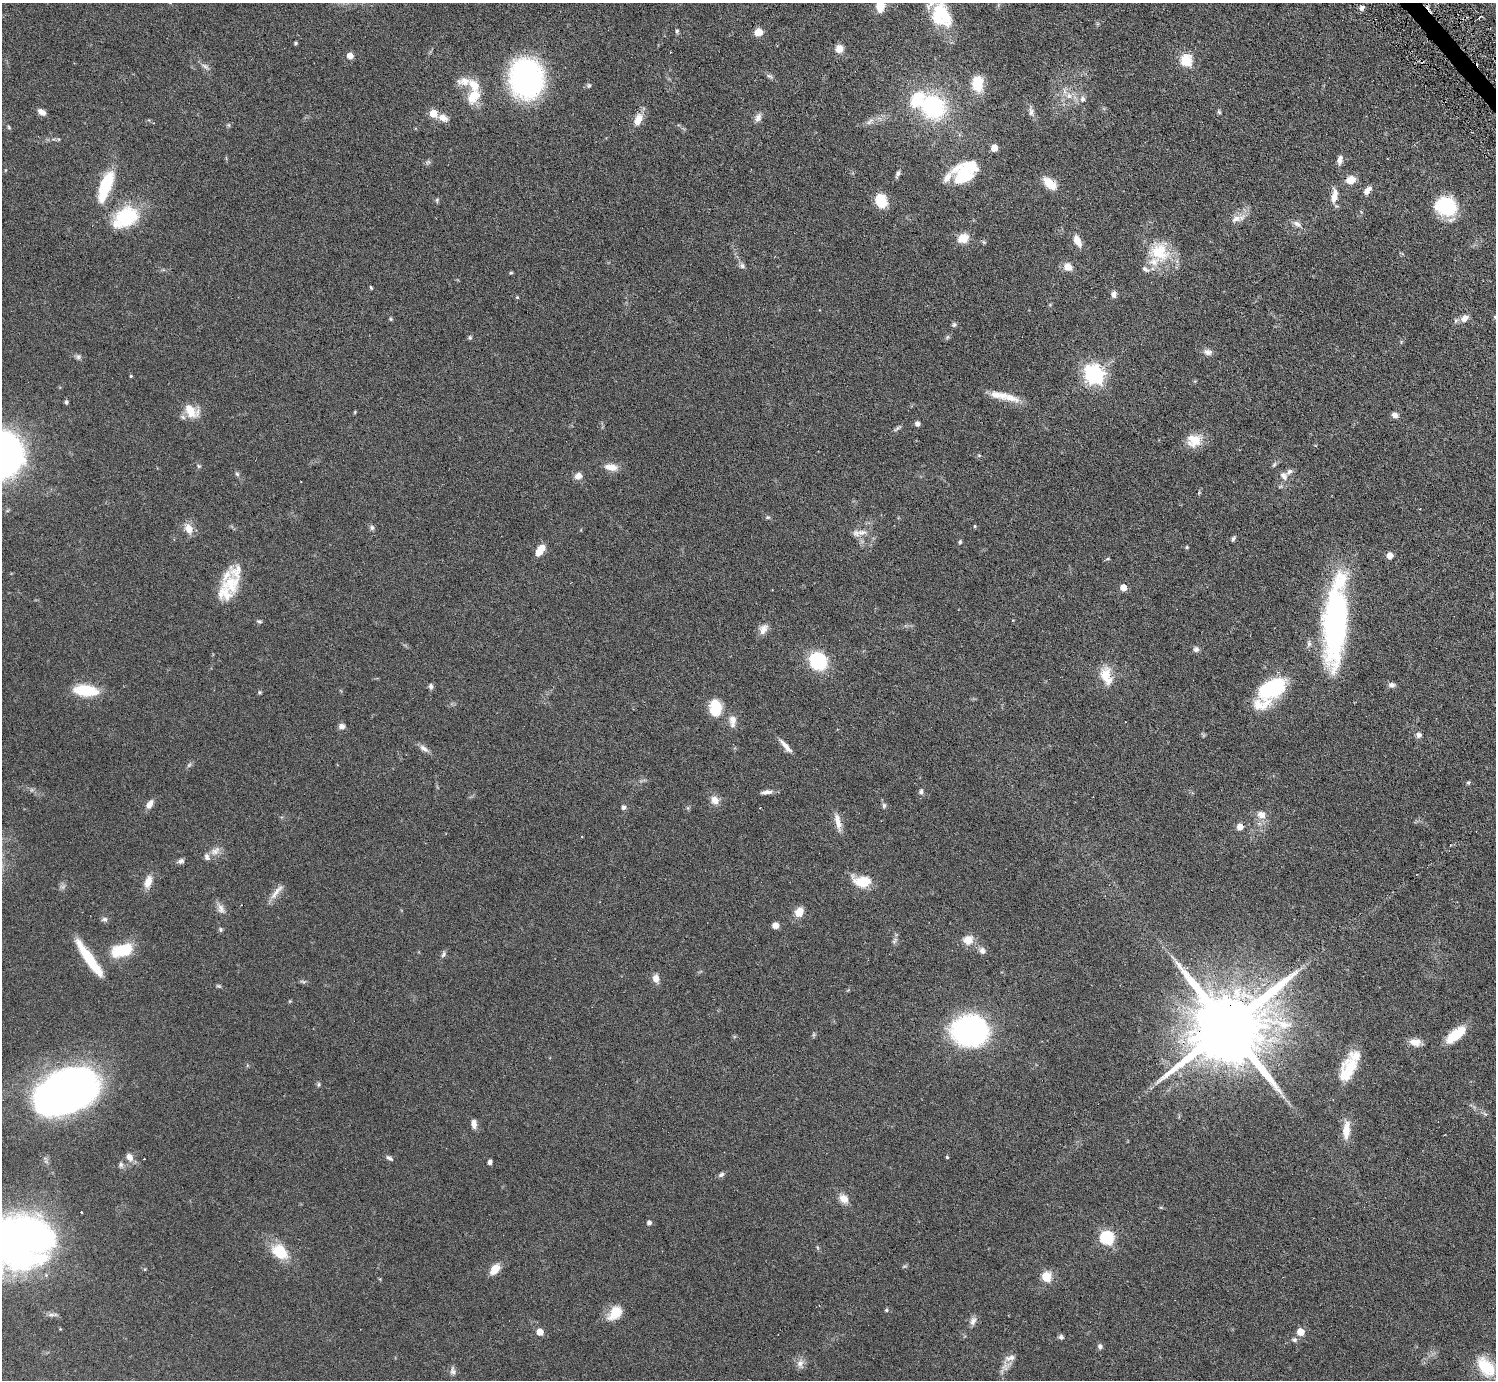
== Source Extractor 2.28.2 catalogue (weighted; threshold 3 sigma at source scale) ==
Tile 10 of 4 x 4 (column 2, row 3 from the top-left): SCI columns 1495-2988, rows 1677-3054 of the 5977 x 5967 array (HDU 1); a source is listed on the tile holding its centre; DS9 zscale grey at full resolution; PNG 1498 x 1382 px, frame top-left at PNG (2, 3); no overlay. Shown black and unused: <1% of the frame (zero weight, under 3 of 6 exposures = <1% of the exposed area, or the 3 px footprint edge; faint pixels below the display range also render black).
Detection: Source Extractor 2.28.2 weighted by HDU 2 'WHT'; one run over the whole footprint, this tile lists its part. Background 0.0941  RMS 0.0047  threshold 0.0192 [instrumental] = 3 sigma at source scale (4.09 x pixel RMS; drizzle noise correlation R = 1.36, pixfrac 0.8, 0.05/0.05 arcsec/px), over >= 5 px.
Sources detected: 201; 1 too faint to see at this stretch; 6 inside a brighter object's white glare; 1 cosmic-ray / hot-pixel residue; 1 long thin detection or spike segment (spike, bleed or trail) — not listed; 18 inside a brighter listed object's ellipse — not listed separately; the other 174 listed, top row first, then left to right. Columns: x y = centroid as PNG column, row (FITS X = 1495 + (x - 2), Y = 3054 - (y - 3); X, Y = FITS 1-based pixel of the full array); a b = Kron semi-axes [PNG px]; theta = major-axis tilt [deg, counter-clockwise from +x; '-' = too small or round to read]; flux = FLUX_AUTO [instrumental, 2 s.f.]
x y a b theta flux
880 6 13 9 86 5.6
1362 8 5 4 - 1.9
941 15 33 22 -64 20
677 31 6 4 90 0.66
758 32 7 7 - 4.6
295 43 4 3 - 0.64
839 49 9 8 - 3.4
350 56 6 6 - 2.9
1186 60 6 6 - 36
205 66 13 5 -32 1.4
769 76 9 5 -26 0.96
526 78 26 22 -84 120
464 81 21 11 0 4.5
978 83 19 13 87 8.7
589 86 6 6 - 0.76
474 96 21 13 53 8.4
1069 96 9 8 - 2.5
1083 99 8 7 - 1.5
933 107 27 24 -37 41
41 112 10 6 -36 2.3
1031 112 11 6 89 1.5
1219 112 6 5 - 0.6
433 113 5 5 - 8.8
758 117 11 8 63 2
443 118 13 8 -33 2.7
638 120 16 10 62 4.8
870 121 13 5 41 1.6
9 127 6 4 -68 0.53
994 148 5 5 - 5.4
1340 160 13 6 80 1.9
428 162 7 4 33 0.78
898 174 10 5 63 1.2
964 176 26 24 43 18
1351 180 11 9 20 4.2
1050 183 17 9 -41 6.8
105 186 35 11 70 20
1367 191 10 6 47 2.4
1334 196 19 7 82 4.2
437 200 7 5 79 0.62
881 200 13 10 -72 11
1446 206 20 16 -23 26
126 217 31 21 32 23
1236 219 15 10 23 3.4
1297 224 13 6 -31 1.9
963 238 10 8 27 6.8
1077 241 13 7 -63 4
1159 252 27 22 -13 15
742 266 8 6 -56 1.1
1068 267 10 8 -35 3.7
511 273 5 4 - 0.47
371 287 4 3 - 0.5
1114 294 8 6 88 1.6
517 297 4 4 - 0.41
1465 318 11 8 36 2.7
391 319 6 4 -89 0.45
954 324 7 5 69 0.8
470 337 6 5 - 0.6
947 337 7 4 71 0.63
1208 352 12 8 -9 1.9
78 357 8 6 47 1
1094 374 8 7 - 190
131 376 4 3 - 0.44
1010 398 26 10 -14 6.3
66 402 4 4 - 0.86
191 411 19 13 -41 7.4
355 412 6 3 72 0.39
1395 415 7 6 - 1.8
917 424 6 5 - 1.3
1195 441 23 14 37 6.4
1274 465 8 5 62 0.74
199 466 5 5 - 0.57
611 467 17 8 -9 3.9
237 474 6 5 - 0.72
578 476 8 7 - 2.7
1284 476 12 9 -55 2.3
768 517 6 5 - 0.61
975 526 4 3 - 0.45
372 527 7 6 - 0.95
188 528 12 9 -66 4.2
861 532 16 8 4 2.9
1233 538 7 5 72 0.82
960 542 6 4 70 0.54
1187 547 5 4 - 0.43
540 550 13 6 56 6.1
1390 555 5 5 - 4.8
231 584 26 24 48 12
1123 587 5 5 - 6.1
259 621 7 4 -13 0.68
1335 622 91 22 85 93
763 629 14 10 60 2.9
1196 649 7 7 - 1.3
818 661 13 11 -48 32
1106 675 23 13 -77 7.9
1391 685 9 6 3 1.3
431 686 7 6 - 1
1274 688 32 20 50 23
85 690 24 10 -5 17
259 692 4 4 - 0.59
715 708 17 11 -88 11
732 721 15 8 89 3.1
342 726 7 7 - 1.7
1419 735 7 6 - 1.4
786 746 20 6 -50 2.9
424 748 14 7 -37 2.1
1468 782 6 4 66 0.53
767 792 15 5 4 2
921 792 7 6 - 1.2
715 800 11 10 - 3.1
149 804 11 7 57 2.7
884 805 7 5 89 0.88
624 807 6 6 - 1.1
1261 815 12 10 -41 3.4
838 821 22 7 -78 3.9
1240 827 5 5 - 4.4
215 851 15 9 39 2.8
181 861 10 6 12 1.2
148 881 16 8 69 4
862 881 18 11 -7 11
276 892 27 6 51 3.3
221 908 15 8 -63 2.4
799 912 10 9 - 4.7
105 919 8 6 0 1
775 925 6 6 - 2.7
220 930 6 5 - 0.66
968 940 13 12 - 4.5
894 941 10 4 46 0.93
122 950 25 13 16 15
982 951 9 8 - 1.8
443 954 9 5 62 1
89 959 40 8 -55 19
656 978 12 8 -74 2.5
303 981 9 4 -10 0.74
218 986 7 4 -19 0.59
290 1001 5 4 - 0.4
1227 1027 26 18 35 6400
970 1031 29 24 2 96
1455 1035 25 10 39 11
1415 1042 15 9 -4 3.3
1355 1056 24 14 22 5.8
1346 1075 19 16 42 8
318 1084 7 4 82 0.58
66 1089 30 22 47 140
1283 1096 8 4 -37 1
474 1124 11 6 -86 2.1
1346 1130 25 9 86 5.8
129 1157 10 7 -60 2.5
947 1157 3 3 - 0.47
389 1158 11 5 -33 0.96
490 1162 5 4 - 1.2
121 1165 7 6 - 1
721 1175 9 5 32 1.1
844 1199 10 8 -45 4.1
1161 1207 6 4 -1 0.41
81 1212 3 2 - 0.42
649 1223 5 5 - 1.3
1107 1238 6 6 - 55
6 1241 62 48 -2 270
280 1252 23 15 -38 11
145 1269 4 3 - 0.35
495 1269 11 7 52 5.9
1046 1277 5 5 - 21
886 1310 5 4 - 0.6
615 1313 21 13 49 6.8
51 1315 9 4 -8 1.1
973 1321 12 8 68 2
540 1332 5 5 - 5.8
1300 1332 6 6 - 5.4
1061 1337 7 6 - 0.98
1294 1340 8 6 -4 1.1
1100 1346 7 5 -67 1.1
800 1364 13 9 -72 2.4
1006 1366 14 9 45 2.8
1486 1367 27 16 -50 14
453 1371 13 7 -88 1.5
Overlapping masked pixels (flux is a lower limit): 1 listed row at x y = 1227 1027
Isophote crosses this tile's border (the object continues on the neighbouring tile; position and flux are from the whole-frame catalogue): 3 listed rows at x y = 880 6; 941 15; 6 1241